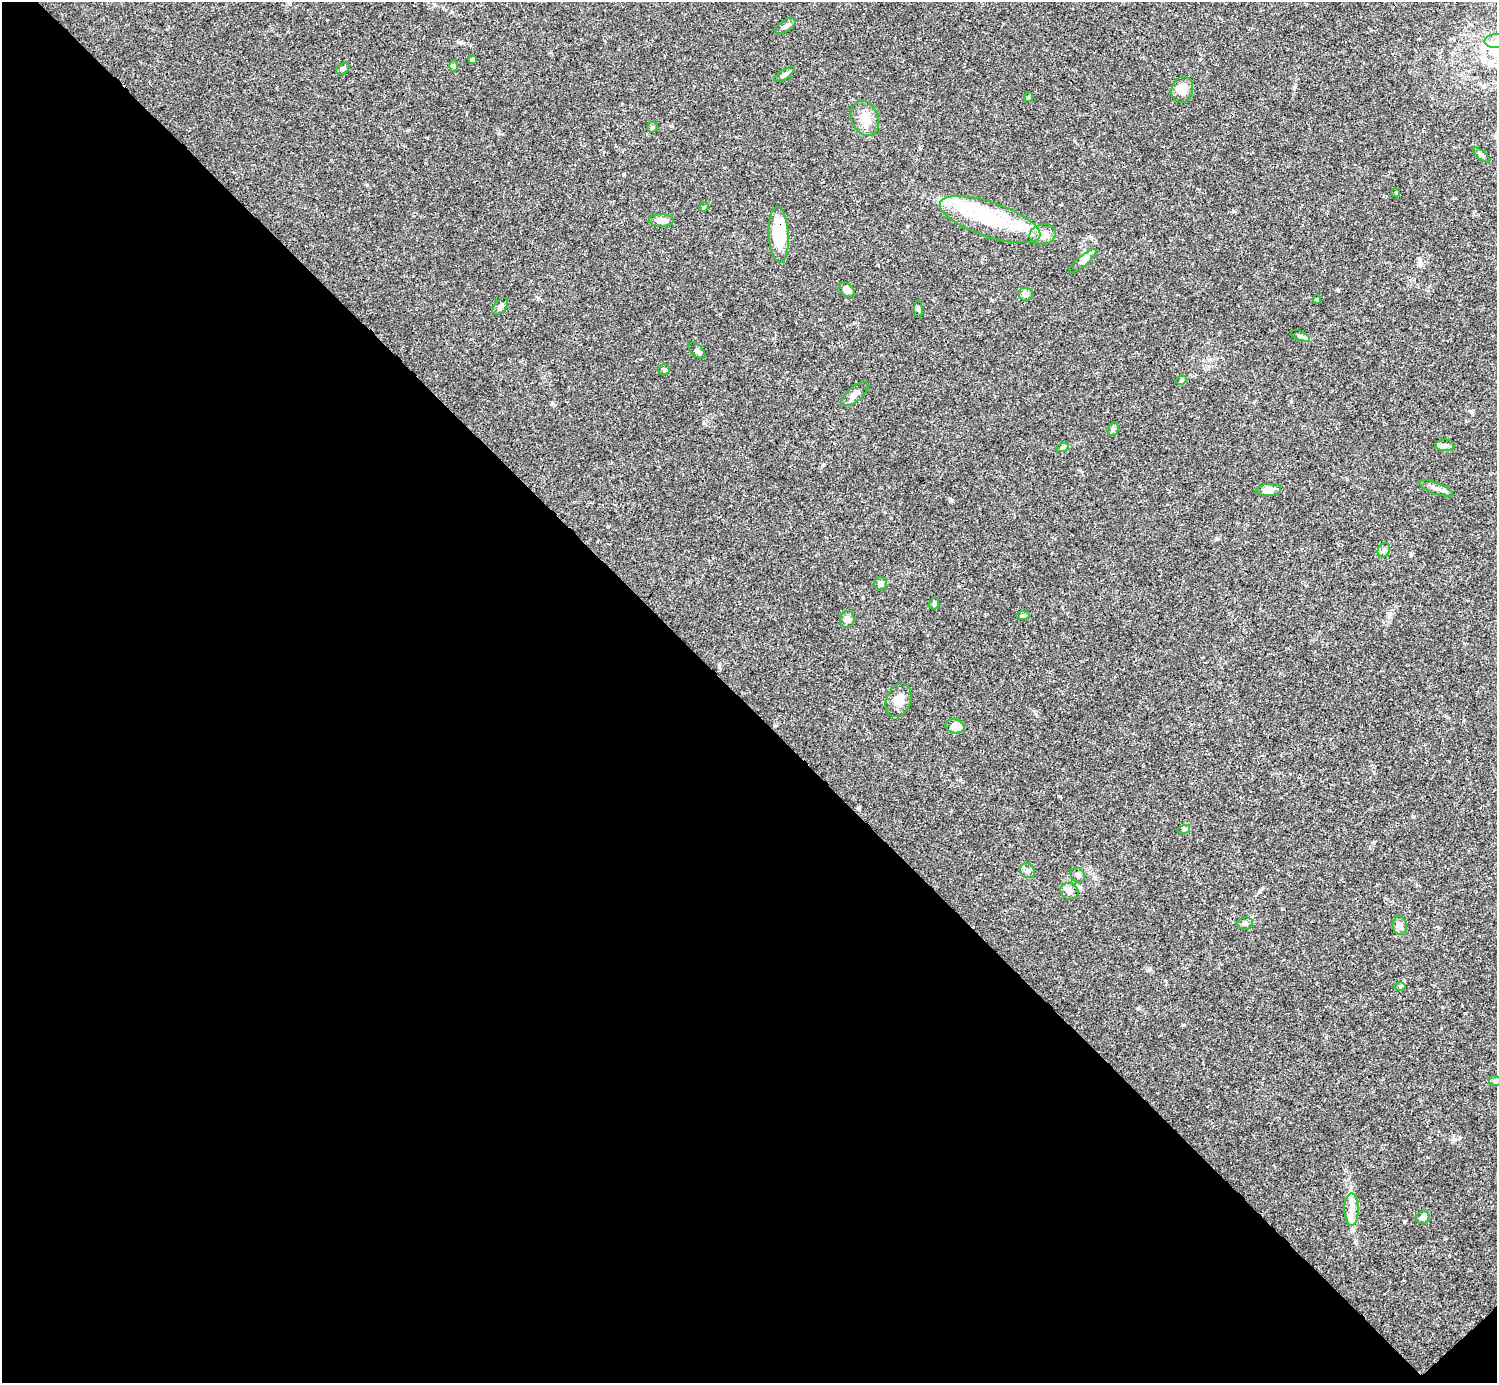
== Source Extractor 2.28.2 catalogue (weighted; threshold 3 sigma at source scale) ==
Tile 14 of 4 x 4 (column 2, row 4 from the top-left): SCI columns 1495-2989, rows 158-1538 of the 5982 x 5981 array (HDU 1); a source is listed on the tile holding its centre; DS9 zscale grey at full resolution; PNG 1499 x 1385 px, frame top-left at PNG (2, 2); each listed source drawn as its Kron ellipse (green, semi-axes under 4 px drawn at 4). Shown black and unused: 49% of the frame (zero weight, under 3 of 4 exposures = <1% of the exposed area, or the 3 px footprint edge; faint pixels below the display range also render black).
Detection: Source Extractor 2.28.2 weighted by HDU 2 'WHT'; one run over the whole footprint, this tile lists its part. Background 0.0165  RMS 0.0022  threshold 0.00978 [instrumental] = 3 sigma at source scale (4.5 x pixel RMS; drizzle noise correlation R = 1.50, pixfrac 1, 0.05/0.05 arcsec/px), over >= 5 px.
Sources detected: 55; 1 inside a brighter object's white glare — neither listed nor drawn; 4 inside a brighter listed object's ellipse — not listed separately; the other 50 listed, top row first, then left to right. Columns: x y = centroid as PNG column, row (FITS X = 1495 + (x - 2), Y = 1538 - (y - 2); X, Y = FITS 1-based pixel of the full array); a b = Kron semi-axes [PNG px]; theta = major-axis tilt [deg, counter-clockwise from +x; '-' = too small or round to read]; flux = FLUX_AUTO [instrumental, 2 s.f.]
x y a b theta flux
785 26 12 5 32 0.66
1496 41 11 7 2 1.5
472 60 4 4 - 0.45
453 66 6 4 -90 0.32
343 69 7 5 33 0.43
784 75 12 4 33 0.6
1182 90 13 10 73 2.9
1029 97 4 4 - 0.24
865 118 18 13 -66 2.8
652 127 6 5 - 0.35
1482 155 10 3 -40 0.41
1396 193 4 3 - 0.19
704 207 5 4 - 0.24
661 220 12 6 -1 1.7
990 220 53 17 -18 13
1043 234 13 10 14 1.8
779 235 28 10 -87 9.3
1083 261 17 5 41 0.96
847 290 9 6 -40 1.2
1025 294 7 6 - 0.95
1317 299 4 3 - 0.31
500 307 10 6 50 0.77
918 309 8 4 -88 0.4
1301 336 10 4 -24 0.53
697 351 10 5 -43 0.61
664 370 5 5 - 0.32
1181 380 5 4 - 0.3
855 394 16 7 40 1.2
1113 429 7 5 69 0.42
1445 445 9 5 0 0.72
1062 448 6 4 19 0.34
1436 488 18 5 -21 1.1
1268 490 13 6 5 1.6
1384 550 7 6 - 0.57
881 583 6 6 - 0.7
934 604 6 4 78 0.36
1023 616 7 4 1 0.38
847 620 8 7 - 0.89
899 700 17 12 68 2.2
955 726 9 7 -13 2.6
1184 829 6 4 17 0.37
1028 871 8 7 - 0.69
1078 875 8 6 -50 0.7
1069 891 9 8 - 1.2
1245 924 8 6 9 0.56
1400 926 9 7 -78 0.87
1400 986 5 4 - 0.26
1495 1081 6 5 - 0.42
1351 1209 16 7 -89 1.8
1423 1217 7 6 - 1.2
Overlapping masked pixels (flux is a lower limit): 1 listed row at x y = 779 235
Isophote crosses this tile's border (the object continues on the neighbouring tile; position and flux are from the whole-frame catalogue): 2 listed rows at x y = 1496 41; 1495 1081
Unlisted compact peaks at least as high as the median listed source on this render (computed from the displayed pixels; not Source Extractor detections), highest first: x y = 951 500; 624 174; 1413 817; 1404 1222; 367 185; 1411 555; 1338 290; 1233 211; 1060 796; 1217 539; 823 465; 552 403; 1419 259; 1282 909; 1150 969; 1138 1008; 1389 616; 1326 1037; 1183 1025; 1471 411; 1455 1139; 538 298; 704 423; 608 526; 992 300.